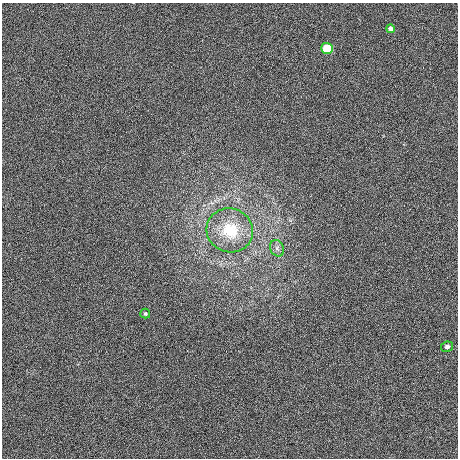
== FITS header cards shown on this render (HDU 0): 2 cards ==
NAXIS1  =                  456 / Width of image
NAXIS2  =                  456 / Height of image

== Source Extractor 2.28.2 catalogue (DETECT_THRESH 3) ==
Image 456 x 456 px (HDU 0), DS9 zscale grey, 1 PNG px = 1 image px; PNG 460 x 460 px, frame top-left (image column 1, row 456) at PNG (2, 3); each listed source drawn as its Kron ellipse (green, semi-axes under 4 px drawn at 4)
Background 1020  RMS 4.9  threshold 14.7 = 3 sigma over >= 5 px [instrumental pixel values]
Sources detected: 6; all 6 listed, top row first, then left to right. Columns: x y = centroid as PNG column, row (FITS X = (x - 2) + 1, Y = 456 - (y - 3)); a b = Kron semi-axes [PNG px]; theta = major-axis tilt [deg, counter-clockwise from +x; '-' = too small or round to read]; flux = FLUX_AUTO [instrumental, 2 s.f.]
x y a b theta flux
390 29 4 4 - 990
327 48 6 5 - 11000
230 230 23 22 - 13000
277 248 8 6 -64 1200
145 314 5 5 - 590
447 347 6 5 - 1100